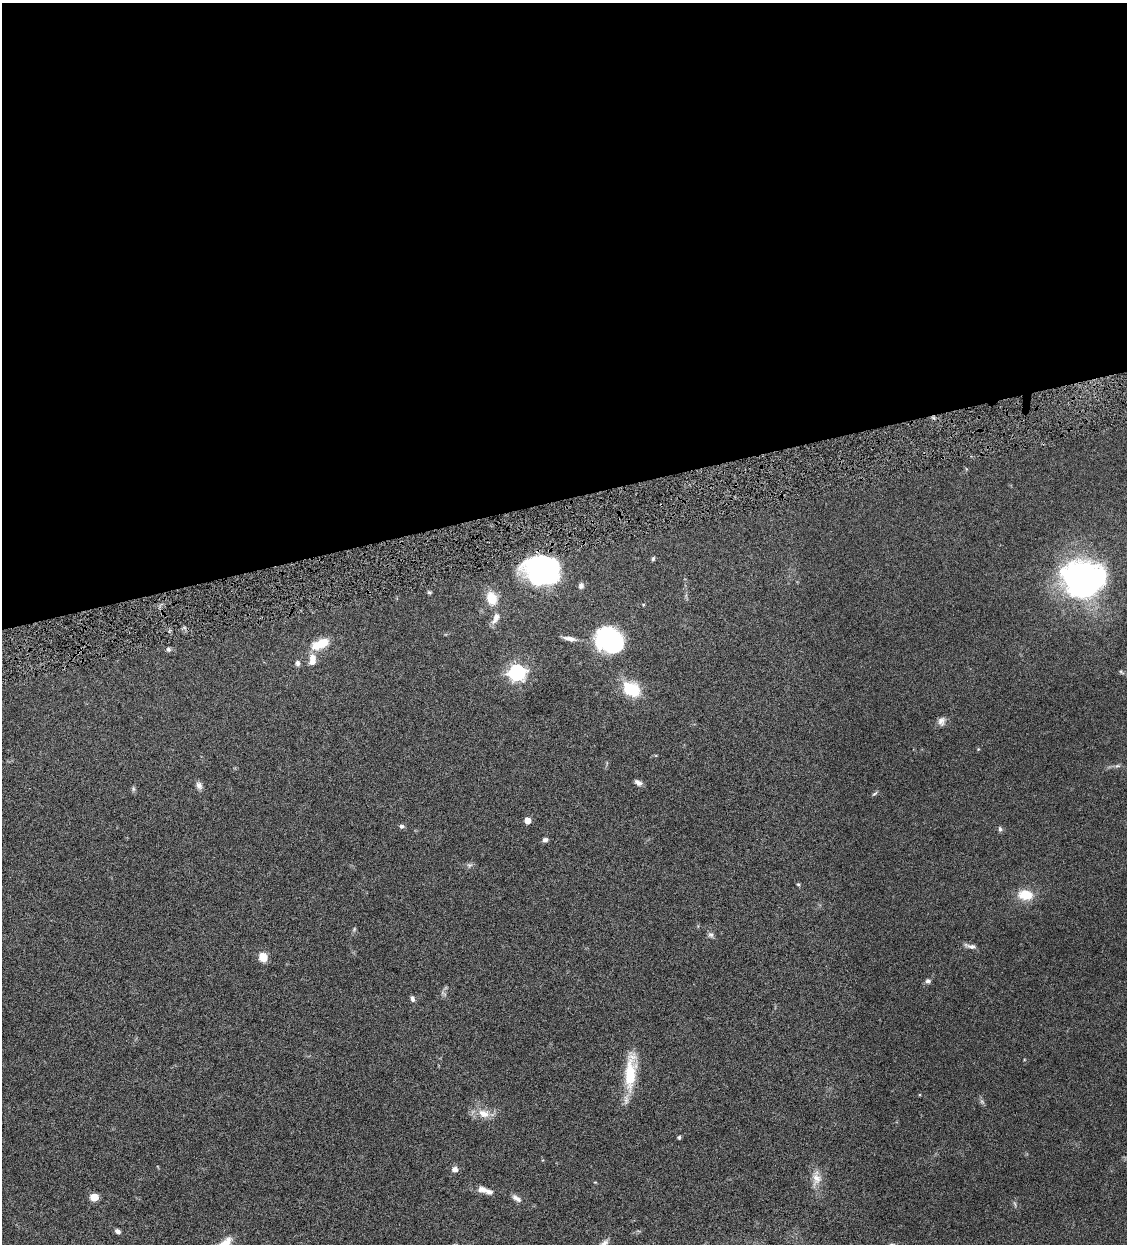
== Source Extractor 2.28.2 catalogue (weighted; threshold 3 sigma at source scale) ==
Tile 2 of 4 x 4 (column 2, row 1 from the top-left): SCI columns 1389-2513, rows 3729-4970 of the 4911 x 4971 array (HDU 1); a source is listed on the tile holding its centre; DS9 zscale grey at full resolution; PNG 1129 x 1246 px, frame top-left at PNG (2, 3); no overlay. Shown black and unused: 40% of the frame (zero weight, under 4 of 8 exposures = <1% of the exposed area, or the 3 px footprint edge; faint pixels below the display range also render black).
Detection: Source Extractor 2.28.2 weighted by HDU 2 'WHT'; one run over the whole footprint, this tile lists its part. Background 0.0442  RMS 0.0037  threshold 0.0153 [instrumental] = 3 sigma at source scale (4.09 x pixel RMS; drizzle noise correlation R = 1.36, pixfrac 0.8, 0.05/0.05 arcsec/px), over >= 5 px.
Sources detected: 50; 1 too faint to see at this stretch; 2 inside a brighter object's white glare — not listed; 1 inside a brighter listed object's ellipse — not listed separately; the other 46 listed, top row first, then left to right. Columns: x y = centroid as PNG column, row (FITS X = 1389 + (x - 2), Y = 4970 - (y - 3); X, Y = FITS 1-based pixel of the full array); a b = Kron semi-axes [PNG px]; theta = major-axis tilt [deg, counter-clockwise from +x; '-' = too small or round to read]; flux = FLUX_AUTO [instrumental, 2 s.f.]
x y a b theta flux
653 559 5 4 - 0.55
545 568 37 24 -15 51
1083 579 29 23 -15 160
581 586 8 7 - 1
429 592 6 4 -17 0.48
491 598 16 12 -73 6.3
496 618 17 8 66 2.6
570 639 17 5 -10 1.9
606 642 31 26 10 30
321 644 22 10 22 7.6
168 649 6 6 - 0.71
312 660 14 8 84 3.6
297 663 8 6 -76 0.94
517 672 7 6 - 110
1121 672 6 4 -54 0.44
631 690 20 15 -24 12
941 721 12 9 82 1.6
978 749 4 4 - 0.29
1117 766 7 4 18 0.6
638 782 8 5 -32 1.5
199 785 10 7 -65 1.3
133 789 7 5 -71 0.6
874 794 9 3 35 0.49
527 820 5 5 - 4.2
401 826 6 6 - 0.78
1000 829 7 5 -75 0.73
545 840 6 5 - 1
469 865 8 5 -10 0.78
798 884 4 4 - 0.4
1026 895 15 10 -6 7.6
354 929 6 4 72 0.43
711 935 8 6 -29 0.87
970 946 18 6 -13 1.5
263 957 9 8 - 4.7
928 981 6 6 - 0.97
412 999 7 5 -76 1.1
630 1072 48 13 86 13
484 1114 16 10 -18 4.2
679 1137 5 4 - 0.48
455 1169 7 7 - 1.5
817 1178 16 12 -69 3.4
482 1189 13 8 -9 2
94 1197 5 5 - 11
516 1198 13 6 -31 1.5
118 1231 6 5 - 1.1
603 1244 14 7 37 1.7
Overlapping masked pixels (flux is a lower limit): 1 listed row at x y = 545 568
Isophote crosses this tile's border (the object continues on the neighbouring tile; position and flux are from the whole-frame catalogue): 1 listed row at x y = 603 1244